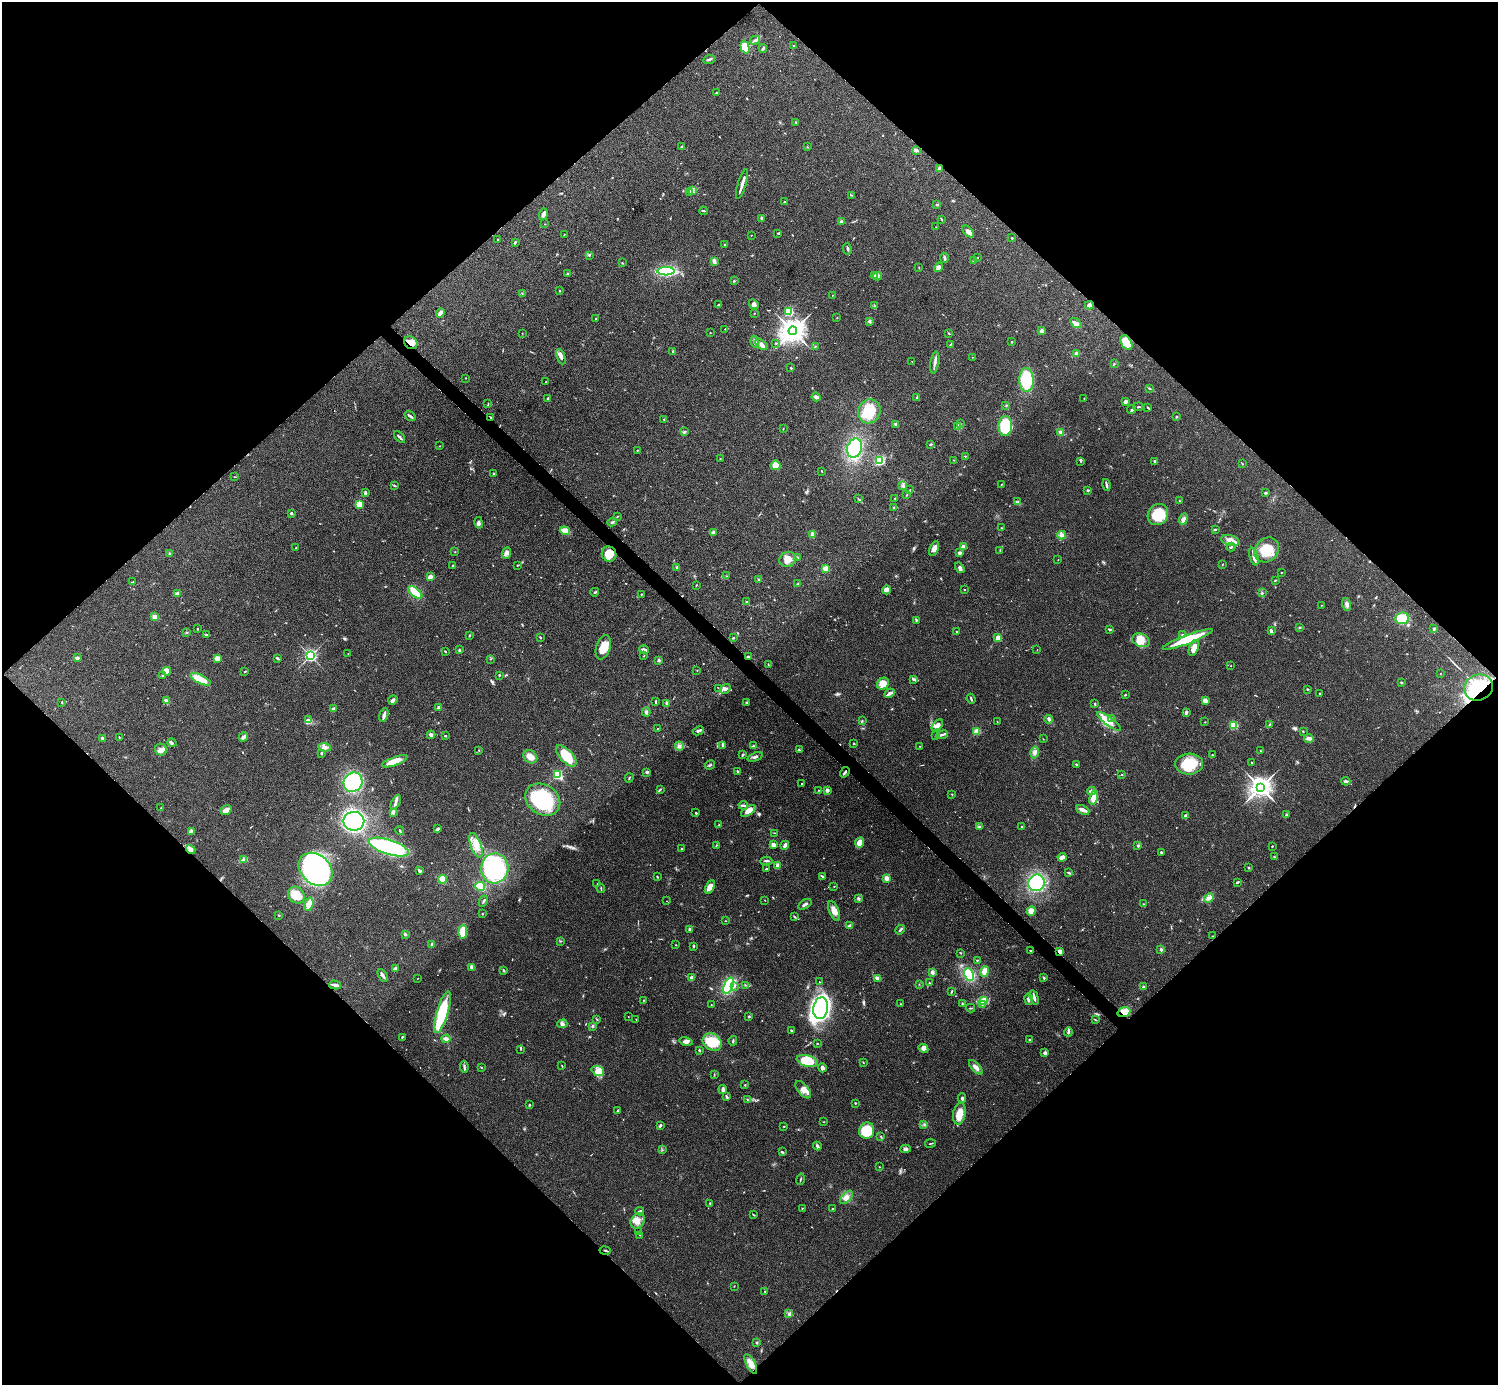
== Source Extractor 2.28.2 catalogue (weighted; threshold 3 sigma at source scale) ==
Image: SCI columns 3-5983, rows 157-5686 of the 5985 x 5985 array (HDU 1 of 3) = the unmasked area's bounding box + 8 px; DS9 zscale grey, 4 x 4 block average (1 PNG px = mean of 4 x 4 image px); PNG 1500 x 1387 px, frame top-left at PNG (2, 2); each listed source drawn as its Kron ellipse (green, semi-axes under 4 px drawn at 4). Shown black and unused: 51% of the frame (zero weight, under 3 of 4 exposures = <1% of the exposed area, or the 3 px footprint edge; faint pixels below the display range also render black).
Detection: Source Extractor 2.28.2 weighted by HDU 2 'WHT'. Background 0.0709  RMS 0.0053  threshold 0.0239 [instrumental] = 3 sigma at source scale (4.5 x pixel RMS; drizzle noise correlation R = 1.50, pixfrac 1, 0.05/0.05 arcsec/px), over >= 5 px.
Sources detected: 645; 2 too faint to see at this stretch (4 x 4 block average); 3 inside a brighter object's white glare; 4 cosmic-ray / hot-pixel residue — neither listed nor drawn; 14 coinciding with a brighter row at this scale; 22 inside a brighter listed object's ellipse — not listed separately; of the other 600, all 500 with FLUX_AUTO >= 1.05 (the completeness limit of this list) listed and drawn (100 fainter detections not listed), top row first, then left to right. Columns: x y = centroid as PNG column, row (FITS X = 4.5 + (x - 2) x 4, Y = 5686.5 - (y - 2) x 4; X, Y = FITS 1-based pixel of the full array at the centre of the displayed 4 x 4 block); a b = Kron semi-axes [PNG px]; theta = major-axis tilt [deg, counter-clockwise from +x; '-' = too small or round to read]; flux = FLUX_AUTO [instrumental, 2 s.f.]
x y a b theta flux
755 40 5 2 - 6.2
793 45 2 2 - 1.2
745 47 6 4 -75 53
763 48 4 2 - 4
709 60 6 2 23 5.1
716 93 3 2 - 2.2
796 122 2 2 - 2.2
681 147 4 2 - 3.6
807 147 2 2 - 1.2
917 151 2 2 - 2
939 168 4 3 - 7.4
742 184 15 2 73 19
692 190 3 3 - 4.8
690 192 3 2 - 3.1
851 195 4 2 - 2.6
785 202 2 2 - 3.1
937 204 2 2 - 5.5
703 211 4 2 - 3.4
543 214 6 3 74 12
761 218 3 2 - 3
941 219 2 2 - 1.9
841 221 4 2 - 6.4
545 224 2 2 - 1.2
936 227 3 2 - 1.5
968 231 7 4 -44 14
777 233 3 2 - 1.7
564 234 3 2 - 1.2
751 235 2 2 - 1.2
1012 238 3 2 - 1.9
498 240 2 2 - 1.8
515 242 4 2 - 3.5
725 244 2 2 - 2.7
847 249 6 2 -79 4.5
589 255 3 2 - 3.8
944 258 5 3 - 5.8
977 258 2 2 - 2
973 260 2 2 - 1.5
714 261 4 2 - 15
622 263 2 2 - 1.8
938 267 5 3 - 13
919 268 2 2 - 1.6
666 271 8 3 -1 230
568 274 2 2 - 5.1
874 276 4 3 - 4.5
877 276 4 3 - 5.1
734 281 2 2 - 2.8
560 291 2 2 - 2.1
522 294 2 2 - 1.8
833 295 2 2 - 1.1
718 304 2 2 - 2.7
754 304 5 4 - 10
1089 305 4 3 - 8.9
874 306 2 2 - 1.3
789 311 2 2 - 280
440 313 4 3 - 19
754 313 2 2 - 1.3
596 318 2 2 - 3.7
837 318 2 2 - 1.1
869 321 3 3 - 5.7
1076 323 6 3 -33 11
725 329 2 2 - 1.6
793 331 4 4 - 4300
1042 331 4 3 - 5
522 333 2 2 - 1.4
710 333 2 2 - 3.1
949 333 3 2 - 2.2
755 342 6 3 -82 8
1011 342 2 2 - 5.5
411 343 7 6 - 23
776 343 2 2 - 2
1126 343 8 5 -60 62
951 344 2 2 - 1.5
761 345 7 4 -38 11
815 346 2 2 - 1.2
673 351 3 2 - 3.5
1076 354 3 2 - 7.1
561 357 8 3 -67 11
972 357 2 2 - 3.2
912 361 2 2 - 1.4
935 362 11 2 80 11
1114 364 3 2 - 1.9
791 368 2 2 - 3.3
466 378 2 2 - 1.1
1026 380 12 7 -89 180
546 382 2 2 - 3.6
1150 388 3 2 - 2.5
816 397 5 3 - 12
917 397 2 2 - 2.2
548 398 2 2 - 2.7
1084 398 2 2 - 1.3
1126 401 4 2 - 11
488 403 2 2 - 1.5
1006 405 2 2 - 1.4
1138 407 5 2 - 3.5
1148 408 3 2 - 3
1132 409 4 3 - 4.9
869 411 12 11 - 82
410 416 6 2 -34 7.8
491 417 2 2 - 2.3
1176 417 3 2 - 2.1
664 419 3 2 - 2.9
960 423 2 2 - 1.7
896 425 3 2 - 7.9
957 426 3 2 - 3.7
1005 426 10 7 88 140
783 429 2 2 - 1.5
685 431 3 2 - 3.3
1060 432 3 3 - 7
399 437 7 2 -47 7.4
930 444 3 2 - 3.1
440 446 2 2 - 1.4
854 448 10 7 72 160
637 450 2 2 - 1.7
965 456 2 2 - 2
720 459 2 2 - 1.1
880 460 2 2 - 230
954 460 2 2 - 1.8
1081 461 3 2 - 2.1
1155 462 3 2 - 6.6
1242 464 2 2 - 1.9
775 465 5 5 - 20
822 471 2 2 - 1.2
493 473 2 2 - 11
235 477 2 2 - 1.8
1001 484 2 2 - 1.2
1106 485 6 2 -76 5.9
394 486 3 2 - 2.3
903 486 3 2 - 4.6
909 490 2 2 - 1.3
1088 490 3 2 - 3.1
365 492 3 2 - 3.5
1265 493 4 2 - 4.2
907 495 3 2 - 2
895 498 2 2 - 2.2
858 499 3 2 - 1.4
1179 501 2 2 - 1.5
1018 502 2 2 - 1.7
359 504 2 2 - 160
894 508 3 2 - 5.8
291 513 2 2 - 18
1158 514 11 10 - 94
617 516 3 2 - 1.6
1183 519 6 3 69 8.7
612 522 5 2 - 4.9
479 523 6 3 -78 6.9
1001 528 2 2 - 2.7
1215 529 3 2 - 3.8
565 531 5 3 - 37
713 533 4 3 - 13
812 534 4 2 - 5.2
1062 535 4 3 - 8.6
1230 541 9 5 -15 33
963 547 2 2 - 59
1231 547 4 2 - 4.2
296 548 2 2 - 1.3
934 549 8 4 67 17
1000 550 2 2 - 1.2
1267 550 13 11 47 67
455 552 2 2 - 1.2
169 553 2 2 - 2.2
506 553 6 4 66 10
959 553 2 2 - 37
609 554 7 7 - 39
1254 557 9 3 -73 19
797 558 2 2 - 15
788 559 8 7 - 27
1058 560 2 2 - 1.8
1222 564 2 2 - 2.1
453 565 2 2 - 2.3
517 565 2 2 - 2.2
676 568 3 2 - 1.6
960 568 6 3 -58 7
825 569 2 2 - 140
1281 572 2 2 - 1.4
726 576 2 2 - 1.3
430 577 4 2 - 13
759 580 3 2 - 2.8
1275 580 2 2 - 3.4
132 582 3 2 - 2
798 584 2 2 - 1.1
696 585 2 2 - 1.7
964 589 2 2 - 1.6
887 590 4 3 - 14
415 592 8 4 -38 65
595 592 4 2 - 3.6
178 593 4 2 - 8.5
1262 593 3 2 - 3.4
642 594 2 2 - 2
747 602 3 2 - 2.9
1347 604 7 4 -73 11
1322 605 2 2 - 1.2
155 617 3 2 - 20
1402 618 7 5 7 90
916 620 2 2 - 1.8
1299 627 2 2 - 3.1
198 628 2 2 - 1.1
1434 628 2 2 - 1.7
1110 629 4 2 - 3.6
1271 631 4 3 - 4.8
187 632 2 2 - 2.2
957 632 3 2 - 2.4
1182 634 3 2 - 2
207 635 3 2 - 4
469 635 3 2 - 2
540 638 3 2 - 2.5
733 638 3 2 - 2.5
998 638 2 2 - 110
1188 639 27 4 21 120
1141 640 9 6 -22 31
603 647 12 7 73 41
1194 648 8 4 70 32
459 650 3 2 - 3.6
644 650 5 2 - 13
1037 650 2 2 - 1.1
445 651 3 2 - 2.2
348 653 2 2 - 1.4
310 656 2 2 - 880
644 656 2 2 - 1.2
748 656 3 2 - 4.7
77 658 3 2 - 11
217 658 3 3 - 22
277 658 3 2 - 3.5
490 659 2 2 - 1.3
659 660 2 2 - 5.9
768 664 3 2 - 1.9
1231 666 2 2 - 1.3
697 670 2 2 - 1.1
167 671 4 3 - 37
245 672 3 2 - 2
1440 674 2 2 - 1.1
499 675 2 2 - 2.8
163 676 3 2 - 5.2
200 679 11 3 -25 83
913 679 4 3 - 5.1
1401 682 3 2 - 2.2
883 684 6 5 - 34
1478 687 14 13 - 220
719 688 2 2 - 2
725 689 6 3 34 8.3
1308 689 3 2 - 2.4
890 693 5 2 - 10
1320 693 2 2 - 3.9
1125 695 2 2 - 3.3
971 699 5 2 - 4.1
393 700 5 2 - 8.7
1205 700 3 3 - 14
167 701 4 3 - 7.6
656 701 3 2 - 3.7
62 702 3 2 - 2
747 702 3 2 - 2.3
667 703 3 2 - 6.9
1095 704 3 2 - 2.3
439 707 2 2 - 35
333 709 4 2 - 7.3
646 712 4 3 - 5.3
1186 713 3 2 - 11
384 715 7 2 73 17
1111 718 2 2 - 2.9
1049 719 4 3 - 6.2
308 720 3 3 - 6.5
862 720 2 2 - 2.7
997 721 2 2 - 1.1
1109 721 14 4 -36 25
1205 722 2 2 - 1.5
1269 724 2 2 - 1.4
937 725 7 4 48 17
1233 725 2 2 - 240
657 729 2 2 - 1.1
698 731 6 2 27 9.1
977 731 2 2 - 150
1303 731 2 2 - 1.6
431 735 4 3 - 8.5
942 735 6 2 22 6.8
445 736 2 2 - 3.1
935 736 2 2 - 2
119 737 2 2 - 1.6
243 737 5 4 - 9.6
102 738 2 2 - 17
1309 738 5 2 - 12
1043 739 2 2 - 1.2
172 742 4 3 - 4.4
853 743 2 2 - 2.4
723 745 3 2 - 8.4
679 746 4 3 - 8.9
753 746 4 2 - 2.8
920 746 2 2 - 1.4
325 747 6 3 -7 9.8
161 750 6 5 - 15
479 750 2 2 - 1.5
799 750 2 2 - 1.5
1260 751 2 2 - 1.3
1035 752 6 3 77 9.4
321 753 3 2 - 3.4
743 755 3 2 - 3.8
1212 755 4 2 - 2
566 756 13 6 -47 87
530 757 7 6 - 26
755 757 8 2 22 7.6
395 761 13 4 20 46
1252 763 2 2 - 1.7
1077 764 3 2 - 3.5
1189 764 14 10 3 100
710 765 5 2 - 4.1
647 772 2 2 - 25
738 772 3 2 - 4.2
845 772 5 2 - 5.1
1122 774 2 2 - 2
557 775 2 2 - 300
629 778 5 2 - 2.4
1346 781 4 2 - 6.6
353 782 10 9 - 240
802 784 2 2 - 3.2
1260 787 4 3 - 3100
660 790 2 2 - 2
818 790 2 2 - 1.6
827 790 3 2 - 11
1091 791 4 2 - 4.7
952 794 2 2 - 1.6
1094 798 7 4 80 24
543 800 18 14 -35 210
396 802 8 3 59 10
743 805 5 2 - 8.5
161 808 2 2 - 1.9
226 810 6 3 32 18
1083 810 7 3 -24 14
748 811 8 4 33 33
393 812 3 2 - 2.5
696 813 3 2 - 2.7
1286 815 3 2 - 3.8
1185 816 2 2 - 36
354 821 10 9 - 450
719 825 2 2 - 1.5
980 826 3 2 - 3.5
1022 827 2 2 - 1.4
438 829 4 2 - 9.6
400 830 5 2 - 3.2
191 831 3 3 - 11
775 833 2 2 - 1.1
859 842 5 4 - 25
476 845 13 5 -70 34
716 845 4 2 - 1.9
773 845 3 2 - 17
785 845 5 3 - 9.6
1138 845 2 2 - 10
1272 846 2 2 - 2.4
389 847 21 7 -18 450
191 849 5 4 - 12
682 849 2 2 - 3.2
1161 852 2 2 - 3.1
1062 857 4 2 - 31
1275 857 2 2 - 1.7
243 860 4 3 - 6.1
766 861 6 2 -1 5.6
777 865 4 3 - 6
495 868 15 14 - 320
1248 868 2 2 - 2.4
316 869 19 14 -42 790
766 869 2 2 - 2.1
419 871 4 2 - 4.2
1069 873 4 2 - 4.3
822 876 2 2 - 4.5
657 877 2 2 - 3.1
886 878 3 3 - 17
442 879 4 3 - 59
1036 883 8 8 - 190
1237 883 3 2 - 2.7
597 884 2 2 - 1.5
480 886 5 4 - 44
834 886 2 2 - 1.3
710 887 7 3 62 22
601 888 4 2 - 2.4
296 895 9 7 -48 47
858 898 4 2 - 4.1
1209 898 5 4 - 10
765 900 2 2 - 1.4
483 901 6 2 65 3.6
666 901 2 2 - 1.4
309 904 7 3 74 44
805 904 7 2 33 9.8
1143 904 2 2 - 1.6
834 911 10 5 -66 22
1031 911 5 4 - 26
482 914 2 2 - 1.7
279 915 2 2 - 2.3
795 917 4 2 - 3
725 921 2 2 - 1.2
850 926 3 2 - 8.3
689 929 2 2 - 6.5
900 930 5 2 - 4.1
463 932 7 4 86 60
405 934 4 3 - 4.6
1212 936 2 2 - 1.5
561 941 2 2 - 1.4
432 944 3 2 - 3.3
676 945 2 2 - 1.1
694 947 3 2 - 2.6
1161 949 3 2 - 4.8
1031 950 2 2 - 1.3
1060 951 4 3 - 17
961 953 2 2 - 2
977 960 2 2 - 6.5
472 967 4 3 - 8.9
395 969 4 3 - 6.1
504 970 2 2 - 5.1
985 971 5 4 - 24
932 972 3 3 - 10
383 975 7 2 -61 10
969 975 6 4 -63 100
417 978 2 2 - 1.3
692 978 2 2 - 12
878 978 3 2 - 15
1044 978 2 2 - 2.6
819 982 2 2 - 1.2
929 983 2 2 - 1.6
919 984 2 2 - 1.2
335 985 6 2 -13 13
745 985 2 2 - 1.4
728 986 9 4 68 150
734 986 3 2 - 3.8
1143 987 2 2 - 4.7
951 992 3 2 - 2.7
1034 998 7 2 -74 12
1029 999 6 3 -81 8.3
643 1000 2 2 - 1.9
983 1000 3 3 - 5.9
901 1004 2 2 - 2
962 1004 3 2 - 2.7
982 1004 3 2 - 2.8
711 1005 2 2 - 1.3
821 1008 11 7 80 980
971 1008 4 2 - 2.9
442 1012 21 5 73 160
1124 1012 6 5 - 39
749 1016 2 2 - 3.4
628 1017 2 2 - 1.2
596 1019 2 2 - 1.7
636 1019 2 2 - 1.1
1095 1020 3 2 - 2
562 1024 5 4 - 8.6
593 1026 2 2 - 4.9
791 1030 2 2 - 2.6
1068 1032 4 2 - 5.4
402 1037 3 2 - 2.6
446 1039 4 3 - 13
1030 1040 3 2 - 4.3
686 1041 6 3 -13 12
733 1041 5 2 - 3.8
712 1042 10 8 -35 93
817 1043 2 2 - 1.8
923 1048 5 4 - 11
521 1049 3 2 - 1.9
699 1050 2 2 - 3.5
1045 1053 3 3 - 8.3
807 1061 11 5 -15 100
863 1063 2 2 - 1.3
562 1066 3 2 - 1.9
464 1067 6 2 -84 6.2
481 1067 2 2 - 1.6
976 1067 9 3 -48 15
822 1068 4 2 - 8.7
598 1071 6 5 - 19
714 1074 3 2 - 1.7
745 1085 2 2 - 2.1
723 1090 4 2 - 11
803 1090 10 5 -51 20
727 1097 4 2 - 5.1
962 1098 5 3 - 6.1
747 1099 2 2 - 1.7
855 1103 2 2 - 2.2
529 1105 2 2 - 2.6
617 1110 3 2 - 2.5
959 1114 11 6 80 46
823 1122 2 2 - 1.3
924 1124 2 2 - 3.1
660 1126 4 2 - 4
784 1126 2 2 - 1.9
867 1131 8 7 - 91
881 1137 3 2 - 2.9
931 1143 5 2 - 3
817 1146 4 3 - 5.4
906 1149 5 3 - 7.8
662 1150 2 2 - 1.1
782 1152 3 2 - 4.3
879 1167 2 2 - 1.6
800 1179 6 2 73 2.8
847 1197 8 4 47 15
710 1203 2 2 - 2.4
802 1208 2 2 - 3.4
833 1209 3 2 - 2.8
640 1211 4 2 - 5.8
753 1215 3 2 - 2.1
638 1221 8 6 53 24
638 1232 2 2 - 1.3
640 1235 2 2 - 2.1
605 1251 5 2 - 3.3
734 1286 2 2 - 1.3
765 1292 3 2 - 1.4
788 1313 3 2 - 4.8
756 1342 2 2 - 2.2
751 1364 11 4 -62 22
Overlapping masked pixels (flux is a lower limit): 9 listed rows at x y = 411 343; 1126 343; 491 417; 609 554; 748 656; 1478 687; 191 849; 1060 951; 1124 1012
Diffuse or blended objects may show on this block-average render without a row.